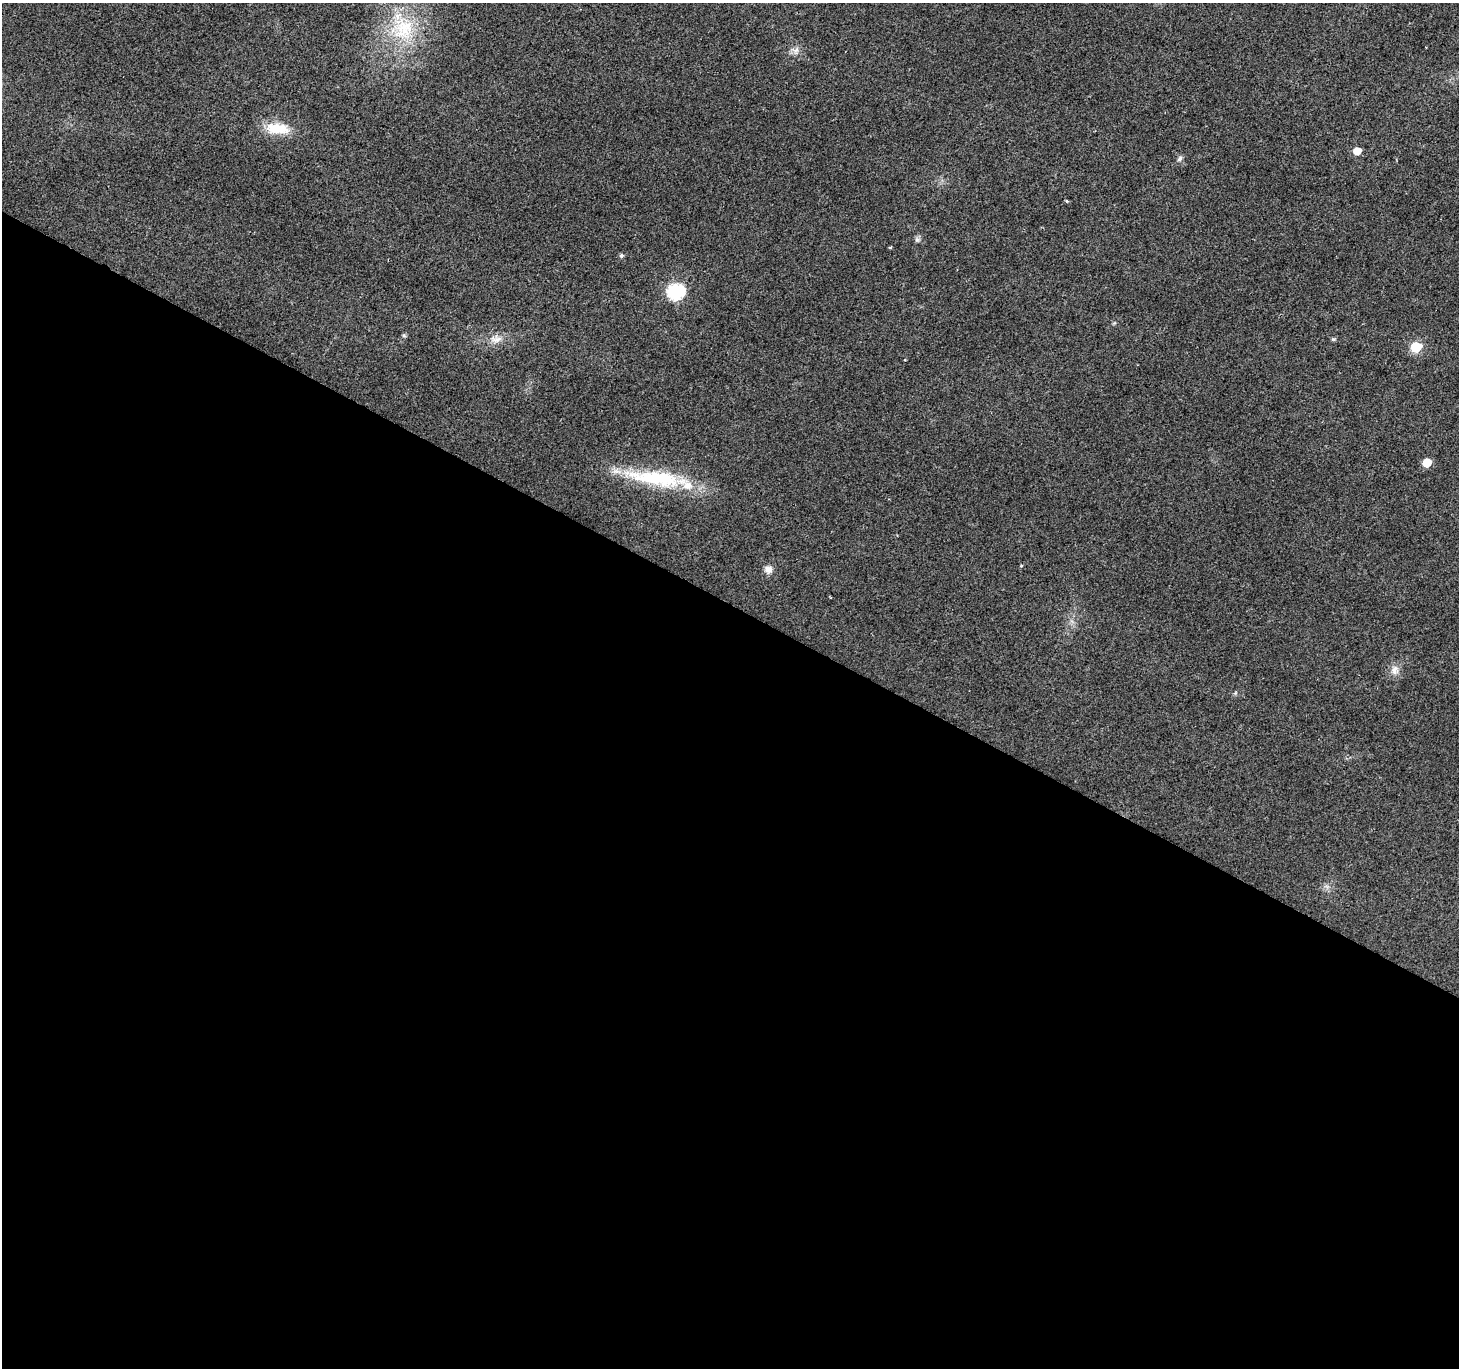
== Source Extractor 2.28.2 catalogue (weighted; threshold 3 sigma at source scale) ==
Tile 14 of 4 x 4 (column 2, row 4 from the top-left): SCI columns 1465-2921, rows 261-1626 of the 5836 x 5917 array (HDU 1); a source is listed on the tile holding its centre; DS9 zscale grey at full resolution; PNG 1461 x 1370 px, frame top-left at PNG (2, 3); no overlay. Shown black and unused: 56% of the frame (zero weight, under 2 of 3 exposures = <1% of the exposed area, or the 3 px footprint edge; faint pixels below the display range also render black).
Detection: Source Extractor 2.28.2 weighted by HDU 2 'WHT'; one run over the whole footprint, this tile lists its part. Background 0.0281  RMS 0.0065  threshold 0.0291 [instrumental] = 3 sigma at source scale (4.5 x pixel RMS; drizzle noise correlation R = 1.50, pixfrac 1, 0.0396/0.0396 arcsec/px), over >= 5 px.
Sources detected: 19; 1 cosmic-ray / hot-pixel residue — not listed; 1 inside a brighter listed object's ellipse — not listed separately; the other 17 listed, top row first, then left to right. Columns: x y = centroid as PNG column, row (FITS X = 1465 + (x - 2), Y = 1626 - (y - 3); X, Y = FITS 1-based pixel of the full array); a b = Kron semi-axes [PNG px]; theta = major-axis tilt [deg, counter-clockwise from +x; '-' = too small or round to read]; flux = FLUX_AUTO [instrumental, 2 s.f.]
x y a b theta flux
403 29 36 32 87 43
796 50 9 6 26 2.6
278 128 31 13 -5 17
1357 151 6 5 - 8.2
1180 159 8 6 48 1.8
1067 201 3 2 - 1
917 240 8 6 69 1.6
621 256 5 5 - 1.4
676 291 8 7 - 140
496 339 19 7 10 5.6
1333 339 6 4 -17 0.83
1416 347 7 6 - 32
1427 463 6 6 - 12
655 478 82 19 -8 53
1021 566 4 4 - 0.62
768 569 11 10 - 3.7
1395 670 14 10 84 4.7